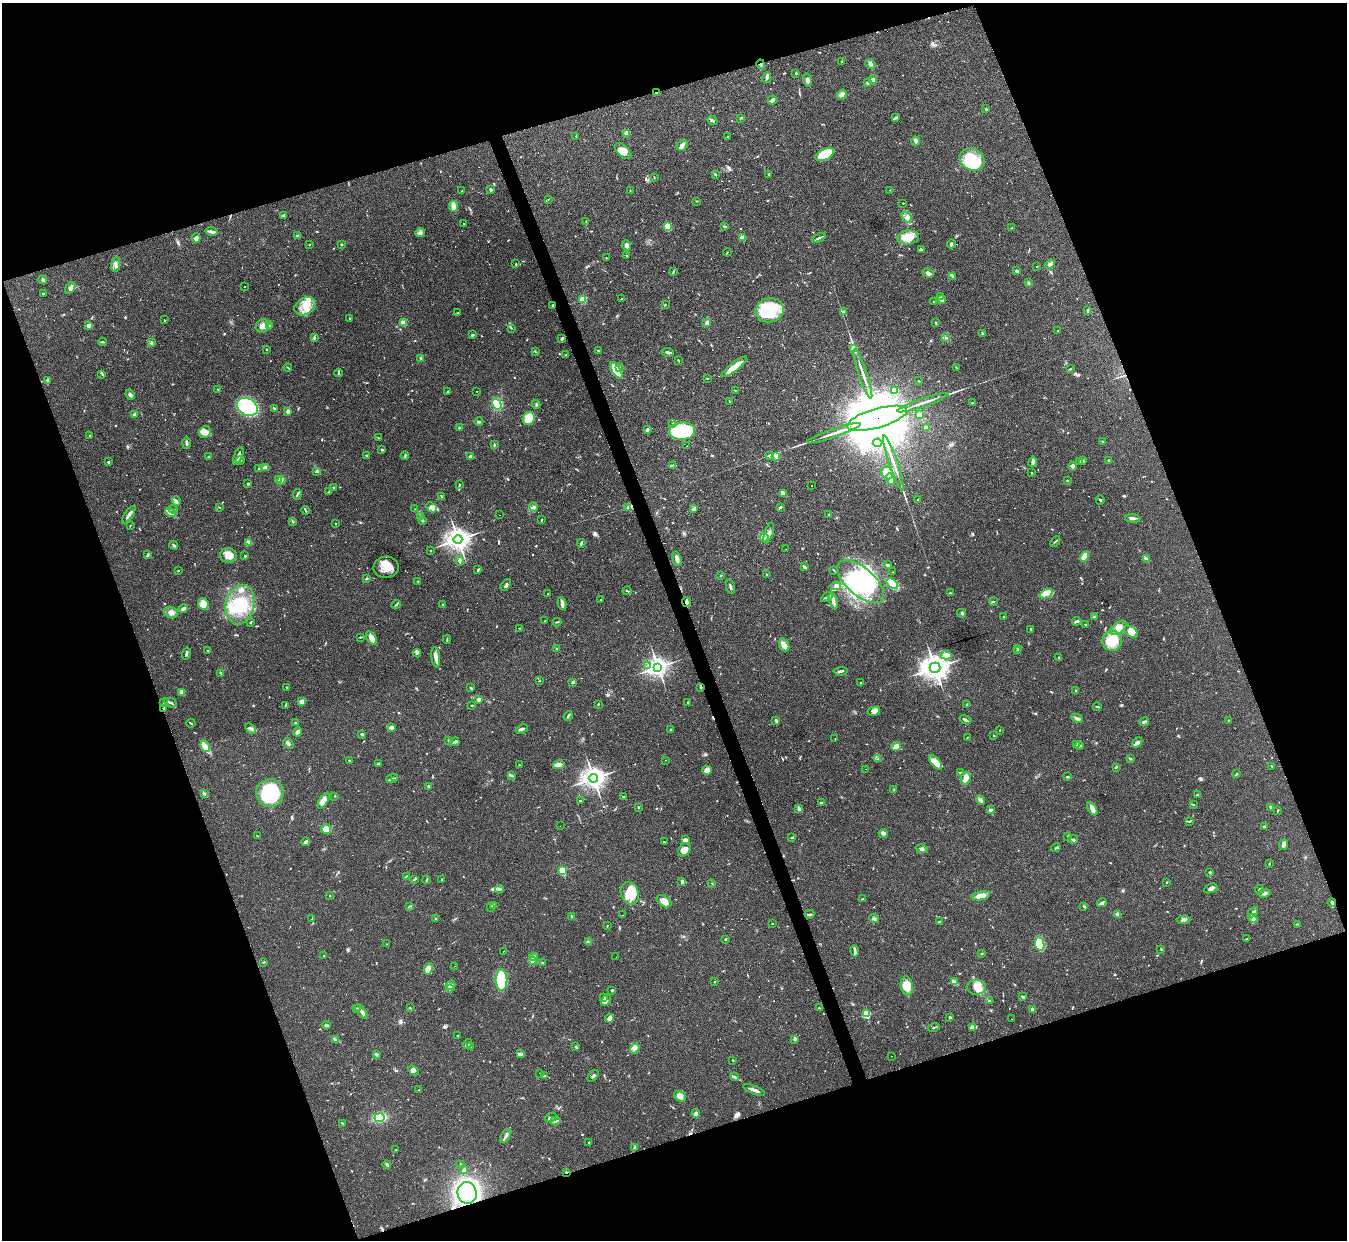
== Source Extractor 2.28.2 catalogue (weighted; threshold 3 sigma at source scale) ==
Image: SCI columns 1-5380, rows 147-5095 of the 5380 x 5366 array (HDU 1 of 3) = the unmasked area's bounding box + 8 px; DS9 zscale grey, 4 x 4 block average (1 PNG px = mean of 4 x 4 image px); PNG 1349 x 1242 px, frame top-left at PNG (2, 3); each listed source drawn as its Kron ellipse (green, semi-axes under 4 px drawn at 4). Shown black and unused: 39% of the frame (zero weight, under 3 of 4 exposures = <1% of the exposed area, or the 3 px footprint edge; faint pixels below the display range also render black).
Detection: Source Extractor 2.28.2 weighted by HDU 2 'WHT'. Background 0.048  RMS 0.0043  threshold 0.0194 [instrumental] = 3 sigma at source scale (4.5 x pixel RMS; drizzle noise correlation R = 1.50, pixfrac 1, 0.05/0.05 arcsec/px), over >= 5 px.
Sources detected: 978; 11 too faint to see at this stretch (4 x 4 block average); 4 inside a brighter object's white glare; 98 cosmic-ray / hot-pixel residue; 1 long thin detection or spike segment (spike, bleed or trail) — neither listed nor drawn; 18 coinciding with a brighter row at this scale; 49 inside a brighter listed object's ellipse — not listed separately; of the other 797, all 500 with FLUX_AUTO >= 1.35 (the completeness limit of this list) listed and drawn (297 fainter detections not listed), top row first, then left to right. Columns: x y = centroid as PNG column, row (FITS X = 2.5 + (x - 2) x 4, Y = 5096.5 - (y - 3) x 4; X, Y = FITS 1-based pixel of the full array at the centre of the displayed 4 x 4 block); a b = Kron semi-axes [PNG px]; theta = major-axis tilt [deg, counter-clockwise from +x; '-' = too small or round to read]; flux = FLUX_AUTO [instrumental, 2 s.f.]
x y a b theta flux
842 61 2 2 - 1.8
761 64 5 2 - 3.8
871 64 5 4 - 8.1
796 73 2 2 - 2.8
767 78 5 3 - 5.2
873 79 4 4 - 8.1
807 80 6 3 -75 9.5
867 83 4 2 - 2.8
656 93 2 2 - 1.7
842 95 5 4 - 12
772 100 5 2 - 14
986 109 3 2 - 2.2
896 117 3 3 - 3.5
740 118 2 2 - 1.4
712 120 5 2 - 5.7
626 133 2 2 - 68
576 136 2 2 - 1.5
727 137 2 2 - 1.4
916 141 4 2 - 11
682 145 6 5 - 11
623 151 10 5 -44 20
825 154 10 5 27 100
972 159 13 10 -26 120
715 174 2 2 - 4.1
768 174 2 2 - 3.7
654 177 2 2 - 1.6
491 189 3 2 - 6.1
630 190 2 2 - 1.4
889 190 2 2 - 4.5
462 191 2 2 - 1.5
548 199 2 2 - 1.8
697 201 3 2 - 1.5
903 203 2 2 - 1.4
453 206 5 3 - 20
283 215 3 2 - 4.2
907 217 6 4 -48 9.5
586 221 3 2 - 2.3
463 224 2 2 - 1.7
724 226 3 2 - 3
668 227 2 2 - 44
1012 228 3 2 - 1.7
212 232 6 3 -12 8.8
420 232 5 3 - 6.8
298 236 2 2 - 19
908 237 11 7 5 42
196 238 5 4 - 8.4
742 238 2 2 - 71
819 238 7 2 25 6.8
309 244 2 2 - 1.5
341 244 2 2 - 1.5
951 244 4 2 - 6.6
627 245 5 3 - 10
921 250 3 2 - 2.7
727 252 4 2 - 1.4
627 255 2 2 - 6.6
606 258 2 2 - 1.7
116 264 7 3 82 8
516 264 2 2 - 1.8
1050 264 5 3 - 6.9
1037 266 2 2 - 1.4
1017 271 2 2 - 24
673 272 3 2 - 2
928 273 6 3 -19 8.1
953 276 4 2 - 3.8
43 280 4 3 - 4.3
1029 283 4 2 - 3.9
244 286 2 2 - 46
70 288 6 4 56 7.2
43 294 3 2 - 3.6
940 296 2 2 - 2
621 299 2 2 - 71
582 300 2 2 - 150
942 300 3 2 - 3.1
933 301 2 2 - 1.4
665 304 2 2 - 1.4
305 306 11 8 31 41
553 306 2 2 - 6.2
769 310 14 12 11 120
844 311 2 2 - 4.1
1087 311 4 2 - 3.3
457 313 3 2 - 2
350 318 2 2 - 1.6
164 320 2 2 - 97
707 322 4 3 - 6.2
403 323 3 2 - 21
936 323 3 2 - 2.3
88 325 3 2 - 17
262 326 7 6 - 16
269 326 2 2 - 2.1
512 328 2 2 - 1.4
1057 330 2 2 - 1.5
982 333 3 2 - 1.9
472 335 3 2 - 3.1
314 338 3 2 - 2.7
562 338 3 2 - 5.7
946 338 2 2 - 3.4
102 342 4 2 - 3.1
151 343 3 2 - 1.4
854 348 2 2 - 72
266 349 2 2 - 1.8
598 350 3 2 - 2.2
535 352 2 2 - 1.4
668 352 6 2 -4 5.6
566 355 2 2 - 5.4
421 358 3 3 - 2.6
678 360 3 2 - 2.3
734 367 16 3 38 45
956 367 2 2 - 1.7
288 368 4 2 - 2.2
619 368 2 2 - 11
1070 369 2 2 - 1.9
616 370 9 4 -57 78
338 373 4 2 - 2.9
102 374 3 2 - 2
863 374 26 2 -71 22
707 378 2 2 - 1.4
48 380 3 2 - 6.5
919 381 2 2 - 1.5
218 389 2 2 - 1.9
735 390 3 2 - 1.6
894 390 2 2 - 86
447 391 3 2 - 1.9
477 391 2 2 - 3.5
130 394 5 3 - 6.3
729 401 3 2 - 2.1
923 403 27 2 19 24
972 403 3 2 - 1.8
497 404 5 4 - 83
536 404 4 2 - 2.6
247 407 11 8 -30 260
274 408 2 2 - 4.6
288 411 2 2 - 8.3
134 414 4 2 - 3.1
919 415 2 2 - 68
529 418 7 5 61 42
877 418 31 9 16 41000
479 422 4 2 - 2.8
673 424 3 2 - 2.3
927 427 2 2 - 55
459 428 4 2 - 2.8
647 430 4 2 - 6.5
682 431 13 8 3 210
205 432 6 5 - 14
834 433 28 2 19 27
89 436 2 2 - 2.4
379 438 3 2 - 1.5
1103 441 3 2 - 4.9
186 443 6 2 89 4.1
877 443 5 3 - 12
494 445 3 2 - 2.5
687 446 2 2 - 3.9
382 449 3 2 - 2
366 455 2 2 - 2.6
770 455 4 2 - 4.9
238 456 9 2 68 10
405 456 4 2 - 2.4
471 456 3 3 - 8.5
776 456 2 2 - 1.6
209 457 2 2 - 4.1
1109 460 2 2 - 2.7
240 461 4 2 - 2.4
1083 461 3 2 - 3.4
108 462 3 2 - 2.7
1033 462 5 3 - 6.6
1079 462 2 2 - 1.7
893 463 29 2 -71 24
673 465 3 2 - 2.1
1073 466 4 4 - 7.9
265 467 2 2 - 20
259 469 2 2 - 2.2
316 471 3 2 - 4.2
887 473 6 5 - 46
1032 473 2 2 - 1.7
279 479 3 3 - 11
891 479 6 4 -71 16
281 480 3 3 - 5.8
1067 480 2 2 - 2.6
248 484 2 2 - 3.1
459 485 4 2 - 2.5
812 486 2 2 - 8.3
334 487 3 2 - 2
328 492 3 2 - 1.8
783 493 3 3 - 7.1
297 494 5 2 - 4.1
441 497 2 2 - 1.8
918 500 3 2 - 2
1100 500 5 2 - 2.7
176 501 5 3 - 6.6
219 507 3 2 - 1.5
431 507 6 4 -42 9.6
534 507 5 2 - 4
780 507 4 3 - 4.2
627 508 2 2 - 1.5
173 509 4 2 - 2.4
415 509 2 2 - 1.8
694 509 4 3 - 6.3
306 510 4 2 - 4.3
171 512 6 3 -14 7.6
829 514 2 2 - 5.6
129 515 10 2 56 9.1
499 515 2 2 - 3
420 517 3 2 - 3
1133 518 7 3 -3 7.6
542 519 2 2 - 1.4
422 520 2 2 - 5.3
292 522 2 2 - 1.6
336 524 2 2 - 1.6
130 525 3 2 - 1.5
769 533 10 3 72 11
764 538 4 2 - 4.7
458 539 4 4 - 2200
1055 541 6 2 49 2.7
249 542 3 2 - 3.3
581 543 4 2 - 3.9
174 545 4 2 - 2.6
786 549 2 2 - 1.5
431 550 2 2 - 1.5
148 555 4 2 - 2.9
228 555 8 7 - 23
245 556 3 2 - 1.8
1085 556 5 3 - 43
677 559 7 3 -75 14
1146 559 4 2 - 10
460 561 5 3 - 5.1
888 565 4 2 - 6.8
386 567 12 10 4 35
804 567 3 2 - 10
178 570 3 2 - 2
478 570 3 2 - 2.9
834 570 2 2 - 1.4
893 572 2 2 - 1.7
767 574 3 2 - 2.6
720 576 3 2 - 1.5
367 578 3 2 - 2.2
418 581 3 2 - 2.5
861 582 28 14 -41 190
892 584 6 4 -40 25
506 585 6 2 53 5.4
836 586 5 3 - 5.8
730 587 7 2 -74 5.3
627 591 4 2 - 3
548 593 2 2 - 140
950 593 2 2 - 9
1046 594 7 4 24 52
827 597 6 2 34 4
601 600 2 2 - 1.4
833 601 8 4 -72 10
686 602 5 2 - 12
993 602 4 2 - 3.1
203 604 6 5 - 30
396 604 5 2 - 3.1
443 604 4 2 - 2.3
562 604 6 2 -81 15
240 605 20 14 76 110
183 608 5 2 - 7
171 613 7 5 -22 16
962 613 5 2 - 3.8
1004 617 3 2 - 2.8
1094 617 3 2 - 2.6
545 621 2 2 - 2.3
1077 621 5 2 - 6.4
250 622 2 2 - 1.9
557 622 4 2 - 2.5
1086 625 3 2 - 2.2
519 628 2 2 - 1.7
1118 628 9 5 36 19
1031 629 3 2 - 4.8
1131 632 7 5 -36 19
360 637 2 2 - 1.5
371 638 7 4 -56 18
447 640 4 2 - 2.4
1112 641 10 9 - 57
784 645 6 5 - 14
1017 648 3 2 - 1.9
556 649 3 2 - 2.1
1017 650 2 2 - 2.5
208 651 2 2 - 1.6
417 653 4 2 - 2.9
186 654 6 2 77 4.5
946 655 5 4 - 15
436 657 10 2 -82 20
1059 658 2 2 - 4.1
648 665 2 2 - 2.5
658 667 3 3 - 1500
935 668 5 5 - 2400
841 671 7 2 6 5.6
221 673 2 2 - 1.9
540 681 2 2 - 1.4
573 682 3 3 - 3.5
861 682 2 2 - 48
287 687 3 2 - 2.1
700 687 3 2 - 1.9
471 688 3 2 - 2.6
1076 691 3 2 - 3.2
182 693 4 4 - 6.5
479 699 2 2 - 31
302 701 4 3 - 15
164 702 3 2 - 1.8
171 703 6 2 -24 5.1
688 703 3 2 - 3.8
598 704 2 2 - 1.7
285 705 3 2 - 1.6
471 705 2 2 - 2.9
967 705 3 2 - 2.3
1097 707 4 2 - 2.8
164 708 4 2 - 4.3
874 711 6 4 12 11
568 716 5 2 - 3.7
1077 718 6 3 -25 6.4
776 720 3 2 - 5.5
965 720 6 2 -21 6
1228 720 2 2 - 1.4
1144 722 5 2 - 6.5
191 723 4 2 - 2.4
295 723 3 2 - 3.1
392 727 3 2 - 16
250 728 6 2 -43 5
522 729 6 2 22 6.3
670 730 2 2 - 1.6
999 730 2 2 - 1.4
298 732 5 2 - 12
362 734 4 3 - 3.7
994 735 2 2 - 1.9
967 737 2 2 - 1.5
835 738 2 2 - 8.1
449 740 2 2 - 2.7
455 742 4 2 - 4.9
1137 742 6 4 40 10
289 743 6 3 -45 5.3
1077 744 3 2 - 4.4
205 746 6 4 -61 11
896 746 5 3 - 19
1079 746 2 2 - 3.1
878 759 3 2 - 1.5
1130 759 4 2 - 2.3
666 760 2 2 - 1.9
349 761 3 2 - 2.8
935 762 8 4 -49 37
378 764 4 2 - 4.6
519 765 2 2 - 1.6
559 765 6 4 14 15
1272 766 3 2 - 1.9
1116 767 3 2 - 1.6
865 769 2 2 - 2.4
707 770 5 4 - 19
960 773 4 2 - 2
1237 774 2 2 - 1.4
512 776 3 2 - 2.4
1068 777 3 2 - 4.9
395 778 2 2 - 7.7
594 778 4 4 - 1900
966 778 6 5 - 19
392 779 6 2 19 4.1
428 787 3 2 - 2.8
894 790 2 2 - 1.5
204 793 3 2 - 4.1
270 793 14 13 - 230
1197 795 2 2 - 3.3
335 796 2 2 - 1.4
624 796 4 2 - 140
323 800 9 4 58 21
581 800 4 2 - 130
981 800 5 2 - 5.5
821 803 2 2 - 5
1193 804 3 2 - 2.6
638 807 2 2 - 7
1270 807 3 2 - 2.1
799 809 4 2 - 3.2
1092 809 7 3 -59 20
990 810 3 2 - 7.2
1278 811 3 2 - 1.9
1189 821 3 2 - 2.2
560 826 2 2 - 2.2
1264 826 2 2 - 3
326 829 5 4 - 24
883 833 4 3 - 4.5
257 836 3 2 - 1.4
1068 836 3 2 - 2.5
792 838 3 2 - 1.9
1073 839 5 2 - 3.2
685 840 4 3 - 11
305 842 4 3 - 7.8
664 842 2 2 - 32
1284 845 5 3 - 11
1056 848 4 2 - 3
922 849 6 3 -14 5.4
684 850 7 5 48 20
1269 863 2 2 - 1.8
562 871 2 2 - 160
1209 872 3 2 - 3.8
406 876 3 2 - 1.6
415 879 4 2 - 2.8
442 879 2 2 - 1.5
426 880 4 2 - 2.9
682 882 4 2 - 4
1167 882 2 2 - 3.6
712 883 2 2 - 1.6
1211 888 7 3 25 8.2
499 889 4 2 - 4
1259 890 4 2 - 2.6
630 893 11 9 -70 65
1264 893 6 3 11 6.5
330 896 2 2 - 1.9
981 896 9 4 10 30
863 899 4 2 - 93
664 901 8 5 -33 20
1102 903 5 3 - 6.4
1332 903 4 2 - 3.1
494 905 2 2 - 1.9
409 906 4 2 - 2.3
1084 906 2 2 - 3.8
491 907 3 2 - 1.8
1253 912 6 3 47 8.3
809 914 5 2 - 3.8
1117 914 2 2 - 32
623 915 2 2 - 1.7
572 916 2 2 - 4.7
1253 918 4 3 - 6.7
312 919 3 2 - 3.1
435 919 3 2 - 1.5
874 919 5 3 - 5.6
1183 920 7 3 1 6.6
939 921 3 2 - 2.3
772 924 2 2 - 2.4
1298 924 3 2 - 1.5
607 926 2 2 - 1.4
725 939 2 2 - 4.9
1246 939 3 2 - 1.6
589 942 3 2 - 3.5
387 944 3 2 - 1.4
1040 944 7 4 -80 69
1161 950 2 2 - 1.7
503 951 2 2 - 6.1
855 951 5 3 - 5.8
982 953 2 2 - 1.8
324 956 2 2 - 1.9
533 957 4 3 - 14
616 957 2 2 - 1.5
532 961 4 4 - 6.3
264 962 3 2 - 1.9
542 963 3 2 - 1.9
455 966 2 2 - 9.2
428 969 6 4 61 20
501 980 10 6 -90 110
714 982 3 2 - 1.6
954 982 4 2 - 23
450 985 5 3 - 6.6
907 986 9 6 -80 53
976 987 9 7 -5 29
450 988 2 2 - 13
612 990 4 2 - 2.8
1023 997 3 2 - 3.5
604 998 3 2 - 3.1
606 1000 6 3 54 7.6
990 1001 3 2 - 4.6
356 1008 2 2 - 1.4
410 1008 4 2 - 1.6
819 1008 3 2 - 1.6
1033 1010 4 2 - 7.2
361 1011 8 2 -55 10
866 1014 2 2 - 150
950 1017 3 2 - 2.9
609 1018 4 2 - 15
1011 1019 2 2 - 2
326 1025 4 2 - 5
934 1027 6 2 17 3.1
973 1028 3 2 - 3.4
457 1036 2 2 - 1.6
795 1039 2 2 - 9
335 1040 2 2 - 1.4
467 1044 5 3 - 5.5
470 1046 3 2 - 2.4
576 1047 4 2 - 3
635 1048 5 3 - 7.1
376 1054 4 2 - 3.9
520 1054 4 3 - 6.6
892 1056 2 2 - 1.4
733 1060 3 2 - 1.8
413 1070 6 4 -43 9.1
539 1073 2 2 - 4.3
544 1076 2 2 - 3.3
593 1076 7 2 46 4.4
734 1077 4 2 - 3.7
419 1090 3 2 - 2.7
754 1090 11 2 -21 13
680 1096 6 5 - 18
696 1113 4 3 - 5.5
379 1118 5 3 - 110
551 1118 6 2 19 4.5
555 1121 5 2 - 5.3
343 1123 3 2 - 3.4
506 1136 8 2 57 9
589 1142 2 2 - 3
635 1147 3 2 - 5.9
395 1150 2 2 - 2.5
387 1165 4 3 - 4.1
460 1165 2 2 - 2.1
464 1170 4 2 - 3.2
566 1172 3 2 - 2.6
467 1193 11 9 -73 450
Overlapping masked pixels (flux is a lower limit): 9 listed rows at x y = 761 64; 656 93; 553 306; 877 418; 686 602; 700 687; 164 708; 566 1172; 467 1193
Diffuse or blended objects may show on this block-average render without a row.